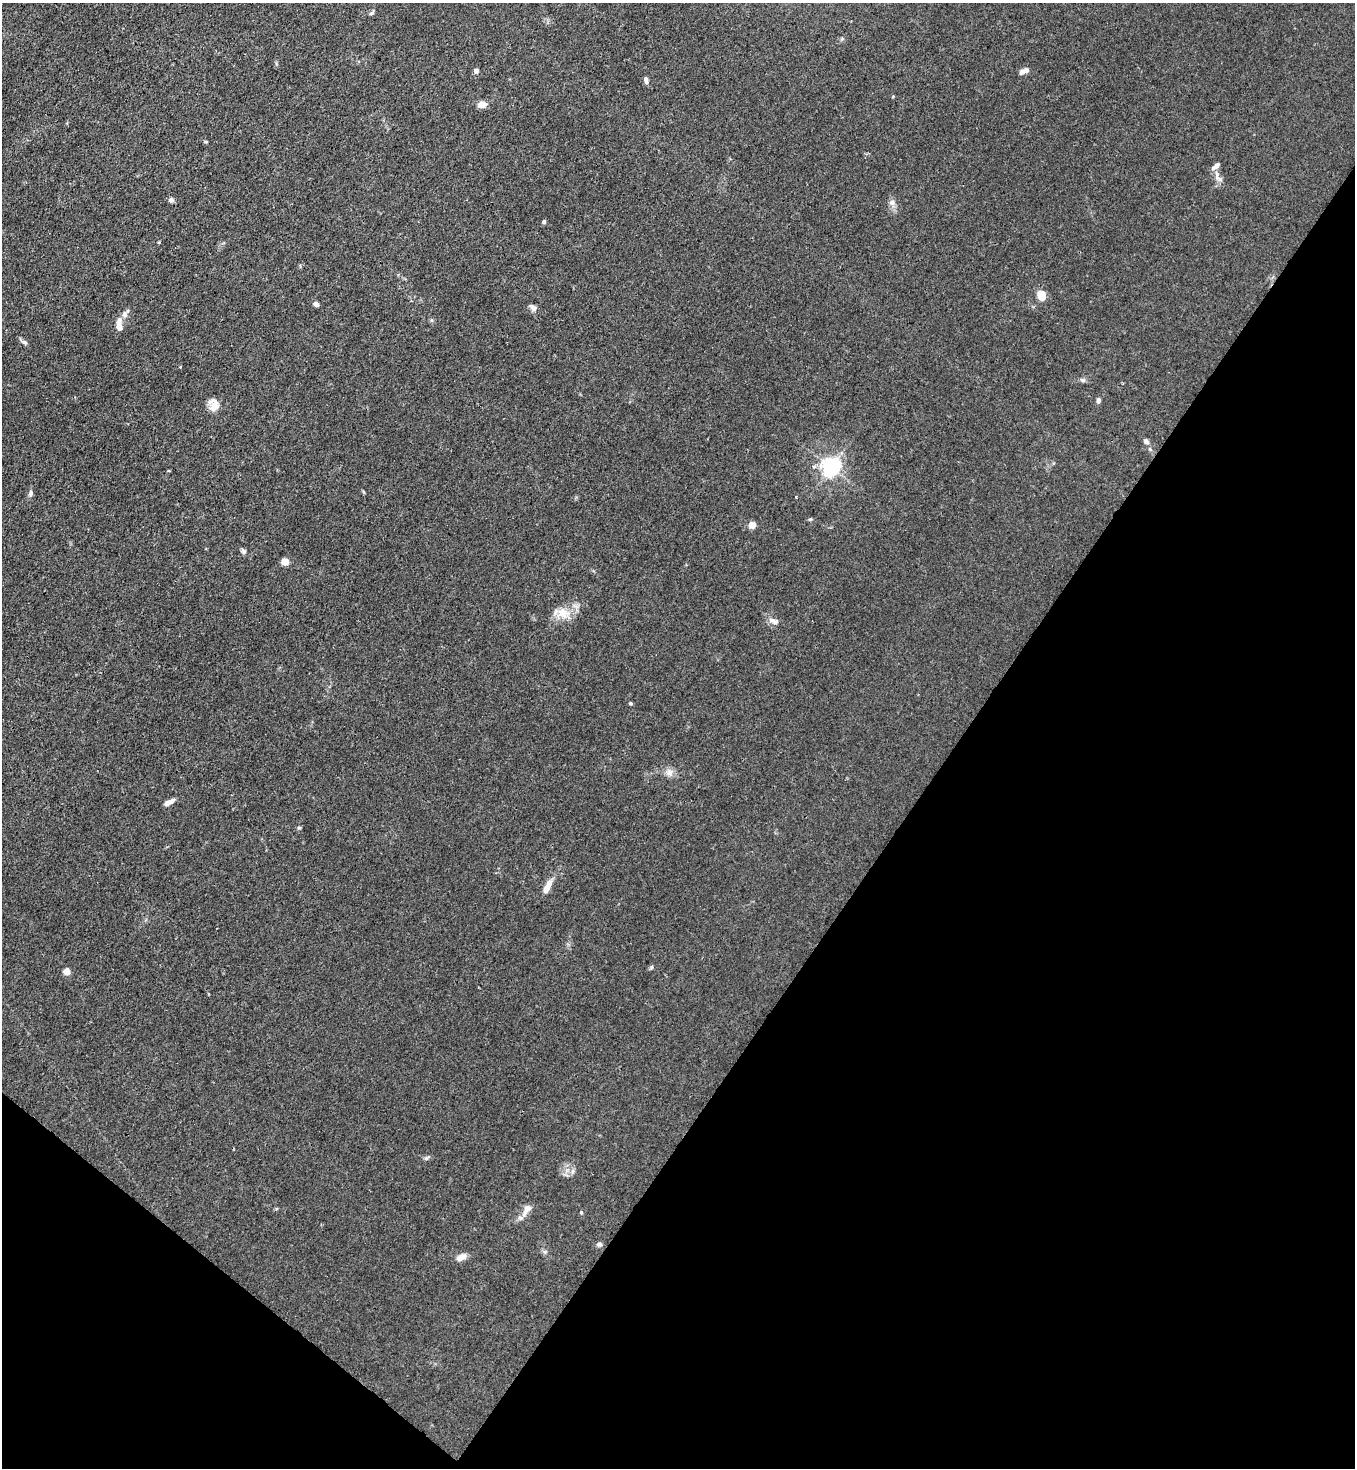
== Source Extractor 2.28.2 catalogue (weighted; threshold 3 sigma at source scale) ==
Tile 15 of 4 x 4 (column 3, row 4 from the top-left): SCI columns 2933-4285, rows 60-1525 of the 6004 x 5982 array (HDU 1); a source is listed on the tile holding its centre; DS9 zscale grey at full resolution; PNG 1357 x 1470 px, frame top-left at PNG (2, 3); no overlay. Shown black and unused: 34% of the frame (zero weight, under 3 of 4 exposures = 7% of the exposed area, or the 3 px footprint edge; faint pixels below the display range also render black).
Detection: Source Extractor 2.28.2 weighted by HDU 2 'WHT'; one run over the whole footprint, this tile lists its part. Background 0.0206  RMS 0.0028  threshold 0.0127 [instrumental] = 3 sigma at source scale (4.5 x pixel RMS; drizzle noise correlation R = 1.50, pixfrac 1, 0.05/0.05 arcsec/px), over >= 5 px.
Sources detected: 48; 4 inside a brighter listed object's ellipse — not listed separately; the other 44 listed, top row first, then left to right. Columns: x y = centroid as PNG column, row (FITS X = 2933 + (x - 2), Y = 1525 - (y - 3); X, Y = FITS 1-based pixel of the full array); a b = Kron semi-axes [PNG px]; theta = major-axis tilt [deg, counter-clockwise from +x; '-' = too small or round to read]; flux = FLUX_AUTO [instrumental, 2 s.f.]
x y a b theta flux
372 13 7 4 39 0.5
1026 70 7 7 - 0.84
476 71 4 4 - 1.4
646 80 8 4 -73 0.92
893 96 4 3 - 0.23
482 104 7 5 13 3
1217 175 18 6 -84 1.9
171 200 7 5 0 0.69
892 202 8 8 - 1.1
544 222 4 4 - 0.62
1041 296 8 6 -73 5.2
316 304 5 4 - 1
533 307 9 6 -45 1.2
125 314 9 7 -76 1.1
431 320 6 3 -71 0.35
119 326 14 6 -87 2.7
24 342 8 4 -43 0.64
1083 380 7 5 -15 0.63
1098 400 6 5 - 0.85
214 405 17 12 77 2.5
1146 441 9 6 -45 0.72
1150 449 6 5 - 0.5
831 467 6 6 - 130
31 493 8 6 70 0.76
796 497 3 2 - 0.21
810 519 6 4 2 0.35
752 525 4 4 - 5.3
244 551 8 5 -61 0.6
285 562 5 5 - 7.3
563 613 19 14 -21 4.2
774 621 16 6 -18 1.3
630 703 4 4 - 0.34
669 772 10 10 - 1.6
169 802 12 5 27 1.9
299 828 6 4 -1 0.33
546 889 7 6 - 2.2
66 971 4 4 - 4.9
426 1158 7 5 35 0.51
573 1171 7 4 72 0.6
527 1209 17 8 54 2
581 1212 4 3 - 0.25
599 1244 8 5 0 0.64
545 1252 6 4 20 0.42
461 1257 13 7 28 1.8